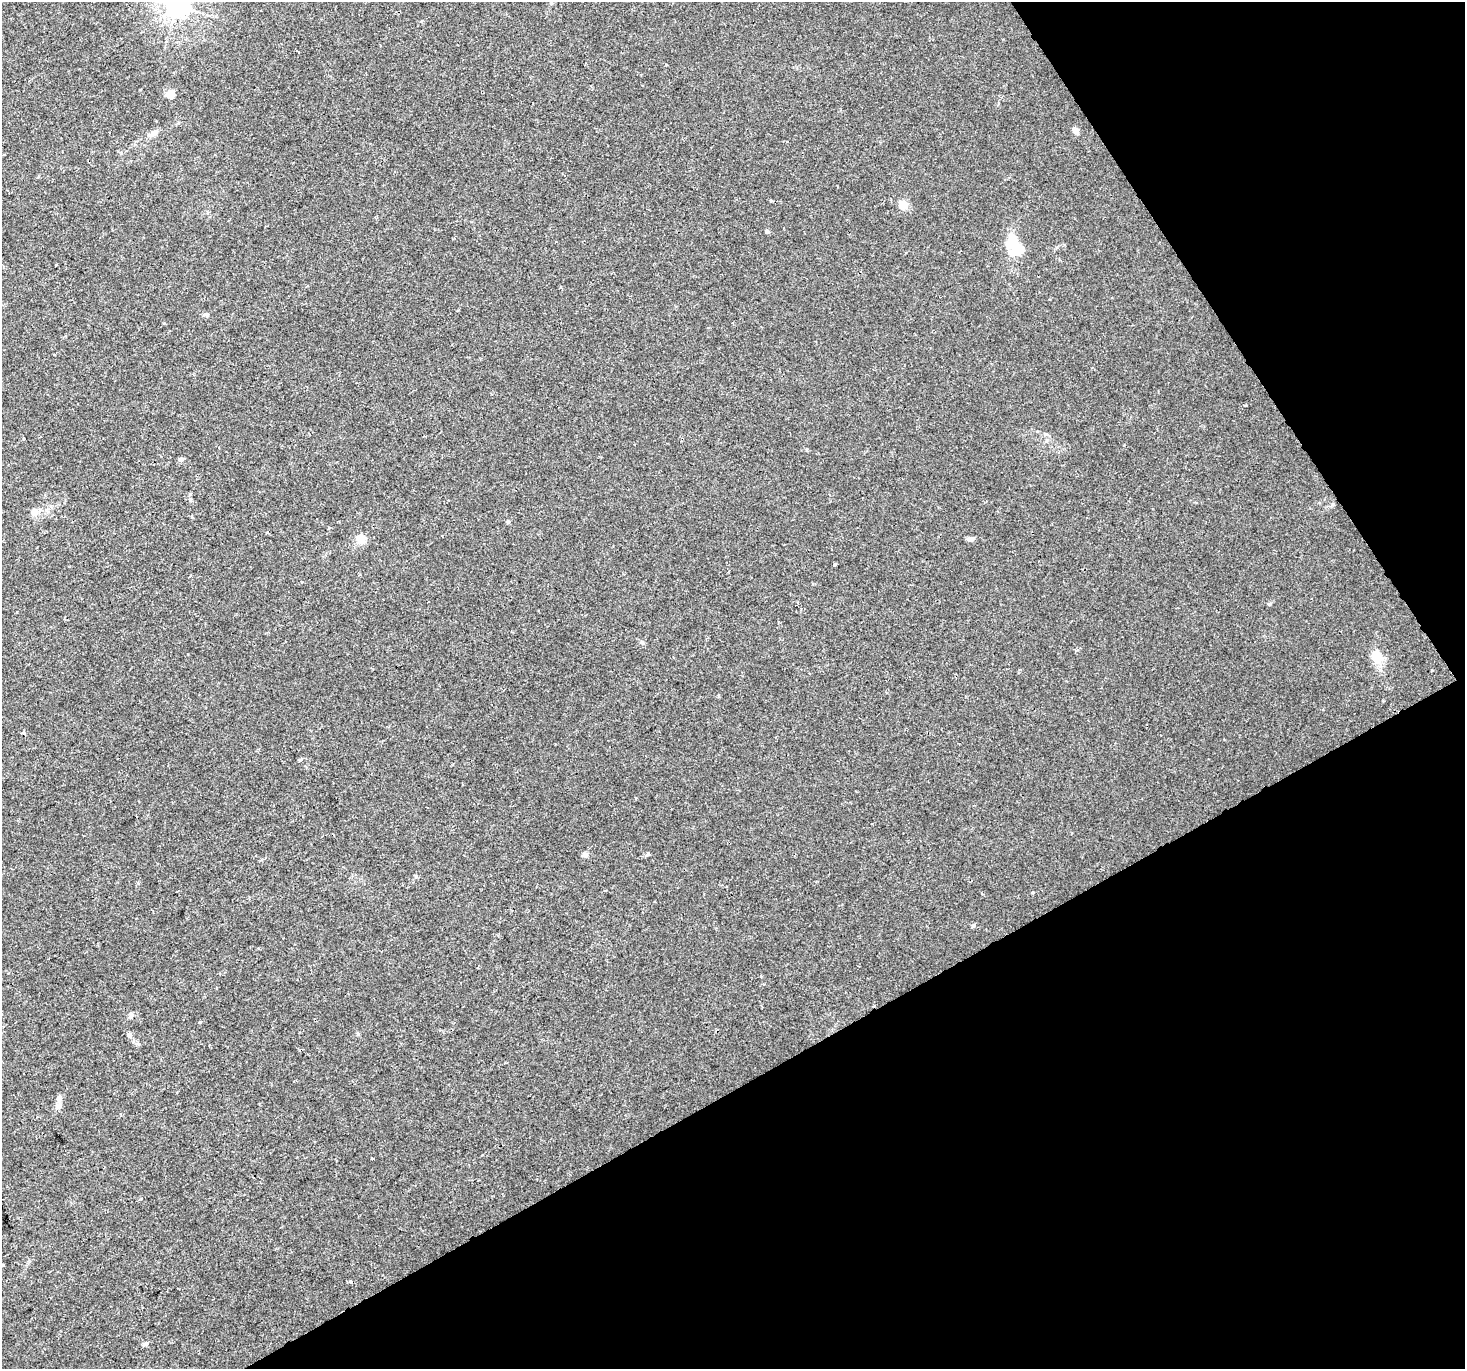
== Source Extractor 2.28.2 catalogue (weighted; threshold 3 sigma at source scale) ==
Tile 12 of 4 x 4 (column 4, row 3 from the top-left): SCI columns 4389-5851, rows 1480-2846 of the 5854 x 5755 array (HDU 1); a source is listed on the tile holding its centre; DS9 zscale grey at full resolution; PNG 1467 x 1371 px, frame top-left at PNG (2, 2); no overlay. Shown black and unused: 29% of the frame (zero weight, under 2 of 3 exposures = <1% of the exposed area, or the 3 px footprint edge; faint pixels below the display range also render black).
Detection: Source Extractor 2.28.2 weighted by HDU 2 'WHT'; one run over the whole footprint, this tile lists its part. Background 0.004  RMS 0.0027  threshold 0.012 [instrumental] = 3 sigma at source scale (4.5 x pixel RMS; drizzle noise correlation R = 1.50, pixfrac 1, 0.0396/0.0396 arcsec/px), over >= 5 px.
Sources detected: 40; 1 inside a brighter object's white glare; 3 cosmic-ray / hot-pixel residue — not listed; the other 36 listed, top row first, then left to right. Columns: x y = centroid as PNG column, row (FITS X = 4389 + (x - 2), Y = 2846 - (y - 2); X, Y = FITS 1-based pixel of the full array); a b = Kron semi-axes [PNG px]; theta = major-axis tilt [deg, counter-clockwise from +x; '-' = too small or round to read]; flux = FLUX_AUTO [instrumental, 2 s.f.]
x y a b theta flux
177 6 8 7 - 240
170 94 11 10 - 2
1076 131 7 6 - 1.5
154 133 12 7 25 1.4
903 205 8 7 - 4
767 231 5 5 - 0.49
1011 243 25 13 87 7.1
56 265 3 3 - 0.74
206 315 9 3 4 0.49
1245 405 3 3 - 0.35
181 459 5 5 - 0.88
34 512 14 8 -84 1.3
508 522 5 4 - 0.35
442 536 3 2 - 0.2
361 539 6 5 - 6.1
971 539 7 6 - 1
835 565 5 3 - 1.9
728 571 3 2 - 0.25
302 582 3 3 - 0.28
642 642 5 5 - 0.44
1377 656 17 12 -70 4.4
1432 670 2 2 - 0.27
636 798 3 2 - 0.3
585 854 7 7 - 0.68
647 854 4 3 - 0.93
1032 893 4 3 - 0.28
973 926 5 5 - 0.53
131 1015 8 5 83 0.56
129 1035 6 6 - 0.57
209 1045 3 3 - 0.23
59 1098 11 6 80 0.93
59 1106 9 7 25 0.98
372 1158 3 3 - 0.31
2 1265 4 3 - 0.24
351 1282 4 3 - 1.7
145 1344 8 5 26 0.66
Overlapping masked pixels (flux is a lower limit): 1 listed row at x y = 351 1282
Isophote crosses this tile's border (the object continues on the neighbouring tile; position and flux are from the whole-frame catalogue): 2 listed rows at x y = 177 6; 2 1265
Unlisted compact peaks at least as high as the median listed source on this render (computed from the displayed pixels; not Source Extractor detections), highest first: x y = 1269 604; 200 1022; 1332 505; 358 1034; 164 323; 416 876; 807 450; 761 976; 300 760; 1057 247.